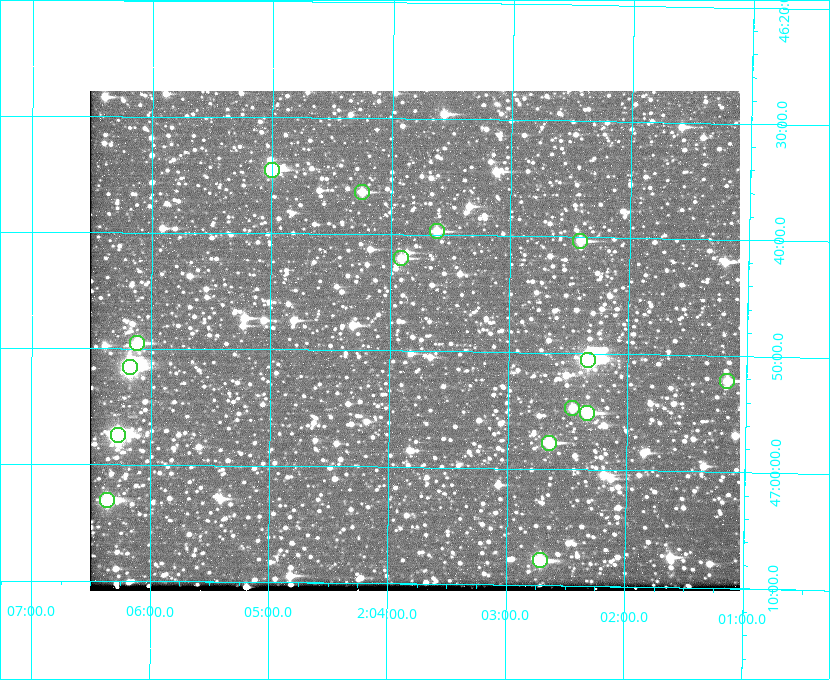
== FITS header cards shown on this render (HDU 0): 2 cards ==
NAXIS1  =                  650 / Width of table row in bytes
NAXIS2  =                  500 / Number of rows in table

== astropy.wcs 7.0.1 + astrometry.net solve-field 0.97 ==
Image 650 x 500 px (HDU 0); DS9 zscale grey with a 90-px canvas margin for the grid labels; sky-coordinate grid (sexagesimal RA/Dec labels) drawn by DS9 from the SOLVED WCS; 15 Tycho-2 reference stars matched to detected sources circled (green)
Header WCS: none
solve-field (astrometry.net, Tycho-2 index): SOLVED blind (the file carries no WCS)
Solved WCS: RA---TAN-SIP/DEC--TAN-SIP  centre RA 02:03:47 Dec +46:49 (30.95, +46.82 deg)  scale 5.16 arcsec/px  FOV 56.0' x 43.0'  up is +179 deg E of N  parity flipped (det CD > 0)
(file carries no celestial WCS; the grid is the blind solution)
Tycho-2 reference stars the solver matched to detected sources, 15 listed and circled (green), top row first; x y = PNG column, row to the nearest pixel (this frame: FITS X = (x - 90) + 1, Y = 500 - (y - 91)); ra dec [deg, ICRS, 3 dp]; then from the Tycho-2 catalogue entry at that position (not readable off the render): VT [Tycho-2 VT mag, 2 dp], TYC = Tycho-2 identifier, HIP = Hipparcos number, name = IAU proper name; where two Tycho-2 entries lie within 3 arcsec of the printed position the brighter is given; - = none
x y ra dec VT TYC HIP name
272 170 31.250 +46.575 8.43 3281-919-1 - -
362 192 31.061 +46.606 9.99 3281-582-1 - -
437 231 30.904 +46.661 9.60 3280-781-1 - -
580 241 30.604 +46.672 9.47 3280-908-1 - -
401 258 30.978 +46.700 9.85 3281-909-1 - -
137 343 31.529 +46.825 9.32 3281-34-1 - -
588 360 30.583 +46.843 7.07 3280-746-1 9508 -
130 367 31.543 +46.860 7.50 3281-160-1 9805 -
727 381 30.291 +46.869 9.33 3280-1647-1 - -
572 408 30.615 +46.912 10.08 3284-203-1 - -
587 413 30.584 +46.919 9.47 3284-629-1 - -
118 435 31.569 +46.957 8.53 3285-177-1 9816 -
549 443 30.663 +46.962 9.31 3284-347-1 - -
107 500 31.591 +47.051 8.70 3285-1195-1 - -
540 560 30.679 +47.131 10.02 3284-307-1 - -